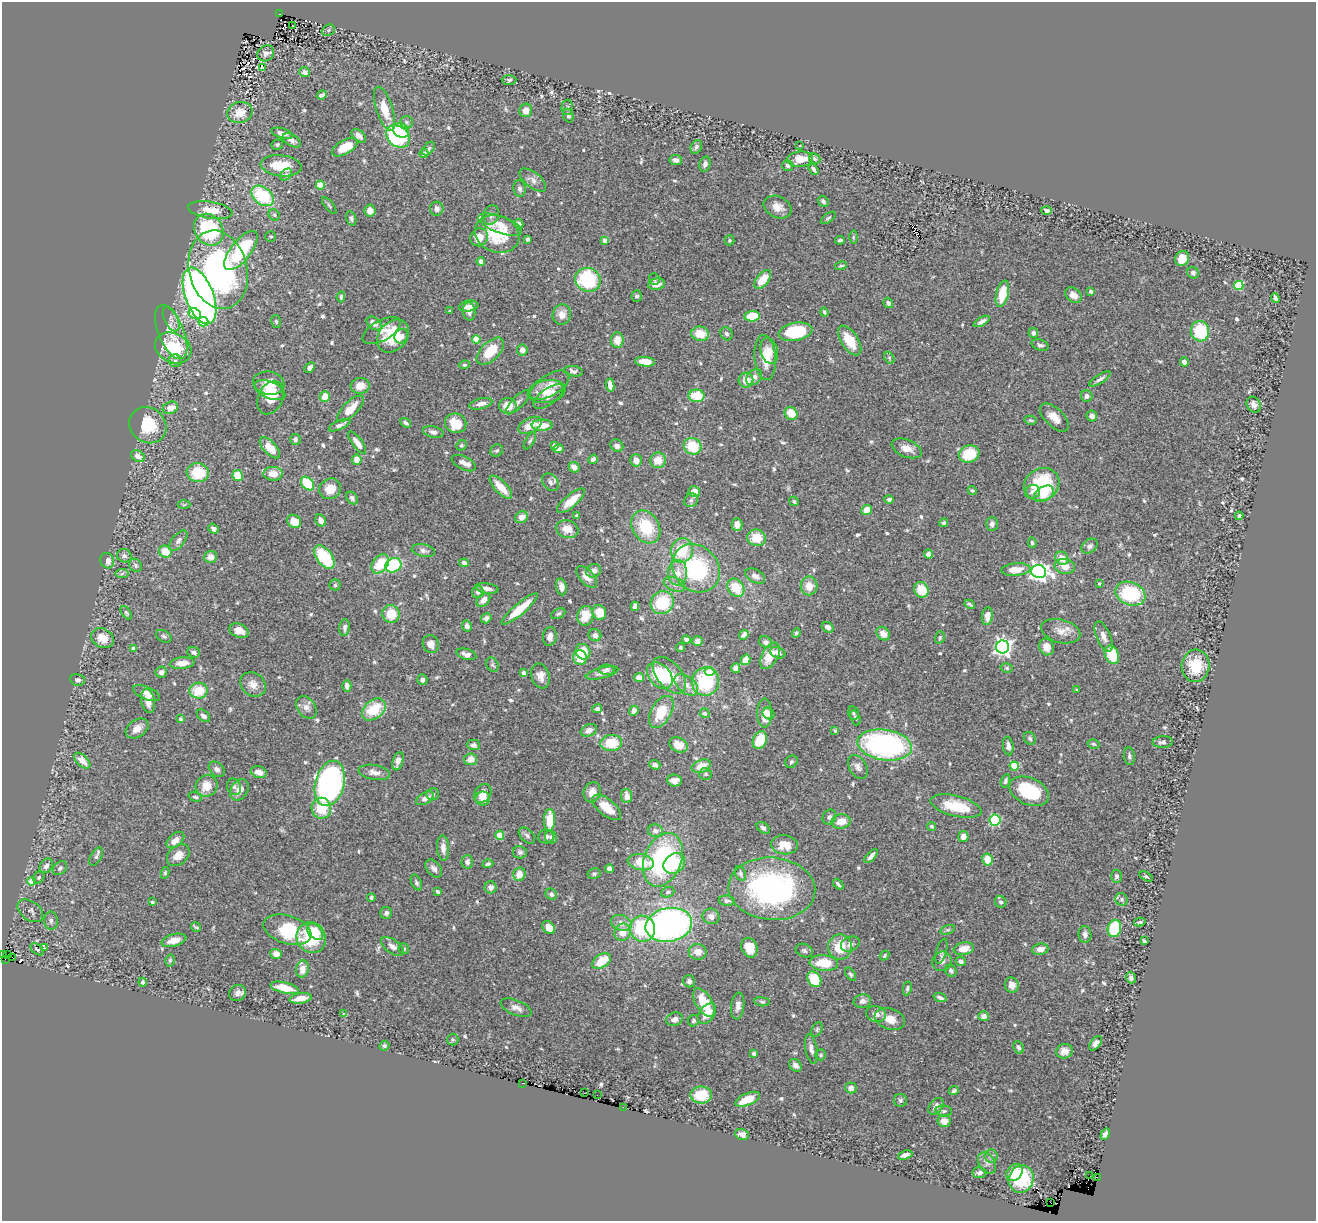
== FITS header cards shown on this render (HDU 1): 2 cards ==
NAXIS1  =                 1314
NAXIS2  =                 1219

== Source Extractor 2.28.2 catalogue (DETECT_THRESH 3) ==
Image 1314 x 1219 px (HDU 1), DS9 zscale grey, 1 PNG px = 1 image px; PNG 1318 x 1223 px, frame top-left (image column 1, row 1219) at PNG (2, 2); each listed source drawn as its Kron ellipse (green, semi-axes under 4 px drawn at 4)
Background 0.727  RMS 0.029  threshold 0.0866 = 3 sigma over >= 5 px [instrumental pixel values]
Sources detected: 639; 1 with non-positive FLUX_AUTO (blend fragments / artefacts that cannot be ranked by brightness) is neither listed nor drawn; of the other 638, the 500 brightest by FLUX_AUTO listed and drawn (138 fainter detections omitted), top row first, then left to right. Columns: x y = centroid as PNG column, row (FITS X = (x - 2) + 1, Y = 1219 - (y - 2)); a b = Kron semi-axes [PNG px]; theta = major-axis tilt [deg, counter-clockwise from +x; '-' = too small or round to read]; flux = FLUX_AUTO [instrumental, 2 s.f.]
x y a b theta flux
280 14 4 2 - 59
292 26 3 2 - 4.6
328 30 7 5 24 3.4
266 53 9 7 35 7.9
262 67 3 3 - 3.4
304 72 5 5 - 9
509 80 7 5 0 3.9
322 95 5 3 - 6.3
567 107 8 6 88 4.3
385 109 23 8 -72 35
526 110 7 6 - 15
240 113 13 10 17 29
568 116 7 5 -71 5.3
406 122 6 5 - 4.6
401 130 8 6 -30 90
282 133 11 5 -16 10
359 136 8 5 -42 7.9
398 137 13 10 -36 170
292 140 10 5 -32 7.8
277 145 6 5 - 3.4
800 145 3 3 - 4.9
345 147 14 7 30 39
696 147 7 5 62 5
429 149 8 5 46 4.5
424 153 5 4 - 5.3
815 158 6 5 - 3.5
800 159 13 7 5 32
676 160 6 5 - 9.4
705 164 8 5 74 6.6
788 165 5 5 - 6.5
281 166 20 10 -6 50
814 169 6 3 -56 4.5
286 174 7 5 46 3.3
533 180 16 7 -39 12
320 185 4 4 - 60
520 189 8 6 -82 6.8
262 196 12 8 -39 130
823 201 6 4 -46 5.7
329 206 10 3 -50 3.4
778 207 15 10 -24 19
437 209 7 6 - 10
210 210 22 8 -9 34
1047 210 5 4 - 6
370 211 6 5 - 14
274 215 6 5 - 3.6
491 215 10 7 71 7.3
351 218 7 5 -72 4.2
828 218 8 4 36 3.5
519 224 5 4 - 8.2
500 225 23 8 -20 22
209 230 17 14 -57 200
497 234 23 18 -20 91
271 237 5 5 - 3.2
479 237 9 8 - 21
853 237 6 4 90 3.1
528 239 4 3 - 3.7
605 240 4 4 - 13
729 240 5 5 - 3.1
840 240 4 3 - 4.1
241 251 23 10 52 120
1182 258 8 7 - 28
481 261 4 4 - 8.3
841 266 6 4 14 3.5
218 270 40 29 -76 510
1193 273 6 5 - 6.2
654 279 6 5 - 3.1
763 279 11 6 51 35
588 280 13 12 - 150
656 284 8 6 9 17
1239 285 4 4 - 94
1090 291 3 3 - 5.9
1002 294 13 6 77 52
1073 295 9 6 -39 16
200 296 29 14 -69 1200
637 296 6 5 - 4
341 297 5 3 - 3.7
1275 298 5 4 - 5.3
888 303 5 4 - 4.9
469 306 10 5 9 12
450 311 3 3 - 3.3
469 311 9 6 -85 8.6
824 312 4 3 - 3.8
195 314 6 5 - 53
562 314 10 9 - 18
752 316 7 5 6 56
171 319 13 6 -65 8.9
276 321 6 4 -73 3.5
982 321 9 4 30 8.4
203 322 5 4 - 64
374 323 8 5 -38 12
382 331 21 10 29 18
1200 331 10 9 - 91
171 332 29 12 -67 37
796 332 17 9 10 110
1033 333 5 5 - 7.5
700 334 9 7 -11 39
726 334 7 5 -58 5.2
393 336 18 14 48 73
401 336 7 6 - 11
476 339 4 4 - 49
617 340 7 6 - 23
850 340 17 8 -56 43
1040 345 9 5 -19 6.3
173 348 19 14 -26 96
522 350 5 5 - 11
490 351 17 9 45 52
769 351 13 8 -75 17
765 358 22 10 -85 40
889 358 6 4 -61 4
175 361 6 6 - 4.8
645 362 10 5 -6 27
1184 362 4 4 - 9.7
464 365 5 3 - 3.4
310 368 6 4 47 9.4
573 371 10 5 -8 6.4
754 377 9 7 45 9.6
1100 379 12 4 32 6
746 380 7 7 - 23
269 383 16 11 -9 25
550 385 22 10 31 24
610 385 6 4 -82 14
360 386 9 8 - 21
270 390 16 8 -22 19
547 391 19 11 10 31
548 396 17 8 36 16
696 396 8 6 -1 53
1087 396 6 5 - 7
325 397 5 5 - 26
271 398 17 12 64 35
518 402 16 6 46 8.1
481 404 12 5 14 11
1254 405 8 6 -61 11
508 406 9 8 - 27
170 408 8 6 20 20
350 409 17 7 44 32
791 414 7 6 - 32
1092 416 5 5 - 9.8
1054 417 18 9 -44 23
1030 420 6 4 -13 3.2
406 423 6 4 -34 5.4
456 423 11 9 -17 43
148 425 19 17 -41 69
340 425 11 4 24 7.7
530 425 13 7 27 33
542 425 10 5 -1 33
433 432 10 5 -12 6.7
295 439 5 5 - 7.2
530 441 10 4 60 4.1
357 443 13 5 -53 14
461 445 6 5 - 3.2
554 445 4 4 - 5.2
617 446 7 6 - 8.9
693 446 9 8 - 61
270 448 13 6 -46 34
907 448 16 8 -21 19
558 449 5 4 - 7.7
497 450 6 5 - 4
969 454 10 8 19 61
138 456 7 5 -31 15
593 459 5 4 - 4.7
357 460 5 4 - 17
636 460 6 5 - 13
658 460 8 7 - 27
464 463 13 6 -26 12
574 467 6 5 - 15
198 473 11 9 -7 66
273 474 9 7 -1 18
238 476 5 5 - 42
550 482 10 7 -50 7.8
308 484 8 5 -48 84
1042 484 18 16 32 120
501 487 15 6 -47 34
330 489 11 10 - 25
972 490 5 4 - 3.2
694 491 5 5 - 21
1033 492 8 6 19 9.1
1044 494 11 7 31 28
352 498 7 5 -52 5.2
889 499 4 3 - 4.1
691 500 7 6 - 5.4
571 501 17 6 40 31
794 501 5 4 - 3.4
184 505 6 4 2 3.2
867 510 5 5 - 25
577 515 4 3 - 3.9
1239 516 4 4 - 6.7
522 517 7 5 35 14
321 520 6 5 - 12
294 521 7 6 - 27
943 523 4 4 - 3.6
992 524 7 6 - 8.4
737 525 6 5 - 15
646 527 17 13 -58 85
213 529 5 4 - 6.9
567 529 11 8 -18 25
757 538 9 8 - 41
178 541 12 6 50 8
1032 543 5 4 - 3.5
1090 546 9 6 39 7.4
682 550 12 11 - 69
423 551 12 6 -12 7.3
165 552 6 6 - 33
928 554 5 4 - 9.2
124 556 7 6 - 6
210 557 6 6 - 14
324 557 13 7 -52 100
1062 558 7 6 - 21
107 561 8 6 -68 14
464 563 5 4 - 9.3
380 564 10 7 53 61
135 565 7 6 - 5.1
393 565 8 7 - 110
1065 566 10 7 -11 17
696 568 26 22 -47 190
1016 570 14 6 5 31
594 571 7 6 - 10
1039 571 7 6 - 990
677 573 13 9 88 22
122 574 6 4 5 3.9
755 576 11 6 -29 11
587 577 13 7 -47 15
1099 583 3 3 - 3.4
674 584 11 6 -22 9.7
335 585 5 5 - 3.1
809 586 9 8 - 25
561 587 8 5 -80 10
487 588 12 5 -8 10
736 588 10 8 -55 49
921 590 8 7 - 42
478 592 6 6 - 7.7
1130 594 15 11 -22 140
483 600 8 5 48 13
662 603 12 11 - 81
970 604 5 3 - 3.4
635 606 4 4 - 11
520 609 23 5 40 55
599 612 7 6 - 29
126 613 8 4 -54 3.2
391 614 9 8 - 40
558 614 7 4 27 3.9
585 616 10 8 81 34
987 616 9 5 83 13
486 618 5 4 - 8.2
467 626 5 5 - 8.1
828 627 6 5 - 8.4
345 628 8 5 82 6.4
239 631 10 6 -23 18
1061 631 20 11 -15 21
796 633 5 4 - 4.5
883 634 7 6 - 19
595 635 6 6 - 8.4
744 635 5 4 - 8.7
164 636 8 5 -31 5.2
550 636 9 7 84 11
1103 636 16 7 -67 14
940 637 6 4 73 3.1
103 638 12 9 -29 26
686 640 4 3 - 6.5
698 641 5 5 - 8.3
766 642 7 5 -33 6.2
431 644 9 7 -69 15
681 647 5 4 - 3.3
1003 647 6 6 - 850
1047 647 8 7 - 17
133 648 4 3 - 12
194 652 6 5 - 7.5
583 652 8 7 - 40
778 653 8 5 -22 9.1
466 654 10 5 -17 11
1112 655 9 6 -66 62
770 656 14 8 60 31
580 657 7 6 - 43
746 660 5 4 - 27
182 663 12 5 5 21
492 665 7 5 -62 4.1
1196 666 16 14 84 65
736 668 5 4 - 13
1007 668 6 4 -16 3.2
607 670 8 5 1 7.1
710 671 5 4 - 45
161 672 6 5 - 10
524 673 4 3 - 12
602 673 17 5 13 9.9
669 675 21 12 -50 49
540 676 12 9 -72 16
660 676 15 10 -47 87
639 678 5 4 - 17
78 680 7 6 - 6
422 680 5 5 - 5.6
706 682 14 13 - 120
253 684 14 11 -37 17
686 685 13 8 -39 16
347 686 6 4 -90 9.3
1076 690 3 3 - 3.7
199 691 9 8 - 48
146 693 14 6 -22 14
148 701 12 6 -79 19
306 707 12 9 -55 12
374 709 13 9 39 68
597 709 5 4 - 5.1
634 711 5 4 - 11
661 712 17 10 60 51
705 713 5 4 - 5.9
764 713 14 7 89 24
853 713 7 5 -75 3.1
769 714 6 5 - 7
203 716 7 5 -41 7.9
855 718 8 4 -71 3.3
180 719 4 4 - 5
137 728 12 8 33 17
589 730 8 6 25 10
835 731 4 3 - 3.3
1030 738 7 5 -58 5
760 740 9 6 65 46
1163 742 10 6 3 7.2
611 743 11 8 5 52
1094 744 6 4 -16 3.5
473 745 7 5 -1 6.4
678 745 9 7 -28 27
885 745 27 15 -8 480
1008 746 9 5 -83 10
1129 756 9 5 -83 4.9
471 759 6 6 - 18
82 761 10 5 -44 17
398 761 9 5 74 10
791 762 6 5 - 4.2
655 765 6 4 -21 7.6
701 766 10 6 21 28
1014 766 4 4 - 84
858 767 13 8 -59 10
217 769 9 6 -41 7.4
259 772 8 5 -15 17
374 772 16 7 -10 13
705 774 6 5 - 3.7
674 780 7 6 - 16
1005 781 6 4 73 4.8
330 783 23 14 75 630
207 786 11 10 - 27
234 787 8 7 - 5.7
239 790 11 8 56 13
1029 791 21 13 -24 110
592 792 10 8 73 19
483 793 10 7 53 14
433 794 6 6 - 5.7
627 796 7 5 -83 15
195 797 7 4 -19 4
425 798 10 5 29 10
483 799 7 7 - 15
956 806 26 10 -14 66
607 807 17 8 -39 33
321 808 10 10 - 54
829 817 8 6 58 6
549 820 11 5 87 45
995 820 5 5 - 160
841 821 9 7 9 24
931 826 4 4 - 3.4
763 828 7 5 -39 5.8
655 831 7 6 - 9.4
500 835 4 4 - 51
527 835 10 6 -44 5.8
963 836 5 5 - 13
546 837 8 6 5 7.3
551 837 6 6 - 5.6
175 840 10 6 40 17
784 845 13 9 -6 32
443 848 12 6 -86 12
520 852 7 6 - 5
178 855 13 9 42 22
871 856 9 3 47 7.3
96 857 10 5 61 6
987 859 6 5 - 27
663 860 28 18 69 290
467 862 7 5 87 8.3
641 862 13 8 -10 47
674 863 11 9 38 64
488 864 5 4 - 3.6
46 866 8 6 56 10
60 868 8 6 43 5.2
434 868 10 6 -50 9.8
609 869 4 4 - 13
165 873 6 4 81 3.4
740 873 8 5 -67 5
519 874 7 6 - 23
594 874 6 5 - 4.2
1116 876 6 5 - 5
1146 876 7 4 -28 3.1
39 877 6 5 - 3.6
31 881 4 4 - 46
416 882 8 5 -64 4.2
838 884 6 3 -48 4.4
491 887 6 6 - 9.9
772 889 43 31 -5 420
437 892 4 3 - 4
668 892 7 5 20 3.8
551 894 6 5 - 6.9
371 897 4 4 - 3.5
1122 899 6 6 - 5.6
727 901 8 5 -4 4.5
152 902 4 3 - 3.6
1001 902 6 5 - 6
30 911 14 9 -37 13
386 913 6 5 - 5.5
711 916 8 7 - 10
51 921 9 7 -85 7
1140 922 6 3 14 3.5
621 923 10 7 -18 15
669 925 23 17 11 740
196 927 5 3 - 3.4
549 928 7 5 -47 20
1114 928 9 6 77 98
642 929 13 12 - 140
287 930 24 14 -17 120
948 930 7 4 18 3.5
315 932 9 6 -43 53
623 932 9 8 - 24
1085 935 8 6 -89 7.8
311 938 16 14 -65 85
174 940 12 6 15 23
1144 941 4 3 - 5.2
850 944 10 7 26 9.9
392 946 13 6 -35 11
840 947 12 12 - 43
44 948 3 3 - 23
749 948 10 7 -66 37
37 949 8 5 -38 5.5
404 949 5 5 - 3.3
964 949 10 6 9 24
1040 949 8 5 6 11
804 951 9 6 -23 4.8
941 951 13 5 74 5.3
698 952 9 8 - 16
3 954 2 2 - 60
8 954 2 2 - 160
276 954 6 5 - 16
885 955 5 4 - 3.4
12 957 3 2 - 5.2
5 959 2 2 - 4.4
170 960 6 4 76 3.1
602 961 10 6 33 48
942 961 10 9 - 10
961 961 5 4 - 8.5
824 963 14 8 -4 51
302 969 8 6 80 16
951 971 6 5 - 5.5
850 974 7 4 -56 3.9
1131 978 6 5 - 6.7
814 979 8 6 -56 64
689 981 6 6 - 5.8
143 982 4 4 - 6.4
1012 985 7 7 - 14
285 988 14 5 -13 33
907 988 7 3 80 3.6
238 993 9 7 31 9.9
301 998 11 5 8 21
940 998 7 4 -21 6.1
862 1001 9 6 10 8.3
704 1002 16 8 -59 49
762 1002 8 4 -6 3.6
738 1006 13 6 84 11
516 1008 16 7 -22 12
343 1013 3 3 - 5.1
707 1014 12 7 54 28
876 1014 10 8 -13 14
983 1016 5 5 - 11
674 1019 8 6 18 9.4
890 1019 15 10 -18 24
694 1021 6 5 - 4.2
817 1029 8 5 64 3.5
453 1040 6 5 - 3.2
1096 1043 8 5 53 7.8
384 1046 5 4 - 3.2
1019 1047 7 4 -67 5.3
811 1049 15 6 -79 9.2
1064 1051 8 7 - 13
754 1054 4 3 - 5.7
821 1055 5 5 - 3.4
795 1065 7 5 -46 9.9
523 1083 3 2 - 17
851 1088 6 5 - 8.8
954 1091 5 4 - 4.2
584 1093 2 2 - 6.5
597 1095 2 2 - 29
701 1095 10 8 2 59
748 1099 13 6 23 39
900 1100 6 6 - 4.7
936 1106 9 6 53 9.4
623 1107 2 2 - 3.1
944 1111 8 5 -8 5.2
944 1121 6 6 - 18
742 1134 7 5 -13 10
1105 1134 6 4 58 7.9
905 1155 7 4 19 9.1
991 1156 6 6 - 6.4
987 1163 11 8 -60 10
979 1173 7 5 6 6.9
1014 1173 9 7 50 34
1090 1176 3 2 - 50
1097 1178 3 2 - 5.7
1021 1179 14 12 66 91
1050 1202 3 2 - 55
At the frame edge (FLAGS 8, measured only in part): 1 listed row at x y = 3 954
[138 fainter detections neither listed nor drawn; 1 non-positive-flux detection neither listed nor drawn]